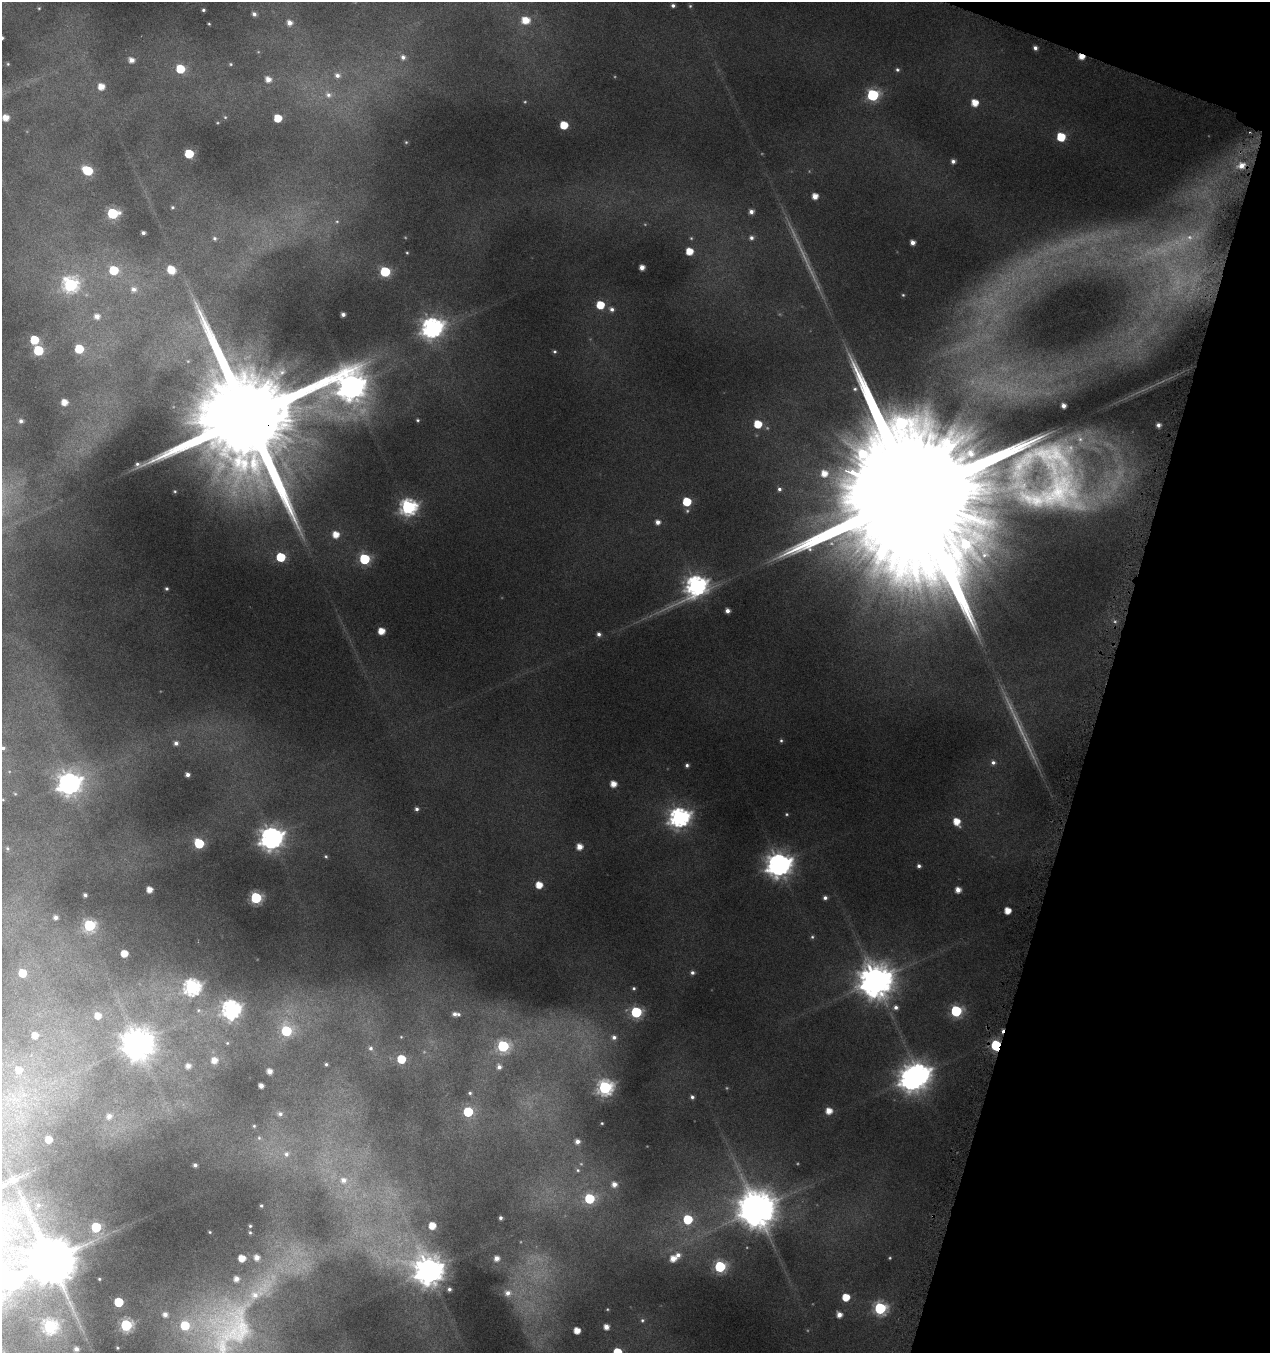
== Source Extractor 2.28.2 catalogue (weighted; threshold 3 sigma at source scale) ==
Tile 8 of 4 x 4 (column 4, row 2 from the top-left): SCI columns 4031-5298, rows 2725-4075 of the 5617 x 5427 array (HDU 1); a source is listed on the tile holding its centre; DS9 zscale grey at full resolution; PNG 1272 x 1355 px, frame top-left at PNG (2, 2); no overlay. Shown black and unused: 14% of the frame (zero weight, under 4 of 8 exposures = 2% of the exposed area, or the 3 px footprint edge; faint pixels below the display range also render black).
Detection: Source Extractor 2.28.2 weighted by HDU 2 'WHT'; one run over the whole footprint, this tile lists its part. Background 0.0868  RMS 0.0096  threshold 0.0393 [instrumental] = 3 sigma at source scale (4.09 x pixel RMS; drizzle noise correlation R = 1.36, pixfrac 0.8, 0.0396/0.0396 arcsec/px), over >= 5 px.
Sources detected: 219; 15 too faint to see at this stretch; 1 inside a brighter object's white glare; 1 cosmic-ray / hot-pixel residue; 1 long thin detection or spike segment (spike, bleed or trail) — not listed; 2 inside a brighter listed object's ellipse — not listed separately; the other 199 listed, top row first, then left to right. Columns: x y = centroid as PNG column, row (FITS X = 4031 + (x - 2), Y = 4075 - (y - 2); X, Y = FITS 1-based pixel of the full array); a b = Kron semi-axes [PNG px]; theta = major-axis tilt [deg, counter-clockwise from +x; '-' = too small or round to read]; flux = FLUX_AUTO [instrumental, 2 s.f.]
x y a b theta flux
673 5 4 4 - 2.4
39 8 4 4 - 0.87
203 10 4 4 - 1.6
254 14 6 5 - 3.1
525 20 9 7 -1 16
289 23 6 6 - 5.7
209 24 4 3 - 0.84
1035 48 4 4 - 2.9
1081 56 5 4 - 10
403 57 7 7 - 4.1
131 60 5 5 - 5.5
8 64 4 4 - 0.96
231 64 5 4 - 0.99
180 69 6 6 - 30
897 70 5 5 - 1.6
337 75 7 6 - 3.8
268 79 6 5 - 6.5
101 87 6 6 - 10
328 95 8 7 - 4.1
873 95 6 6 - 96
975 103 6 6 - 13
6 118 5 5 - 9.7
278 118 5 5 - 20
564 125 6 5 - 19
1061 137 6 6 - 30
406 142 4 4 - 0.87
189 154 6 5 - 36
953 161 5 5 - 3.2
1242 165 7 6 - 6.5
87 171 7 5 -29 39
815 196 5 5 - 8.2
172 207 5 4 - 1.1
751 212 5 5 - 4
113 213 6 6 - 81
337 221 5 3 - 0.96
143 233 4 3 - 2.3
214 238 5 5 - 1.9
751 238 6 6 - 2.9
912 242 5 4 - 4.7
689 251 5 5 - 14
407 253 4 4 - 0.9
803 255 46 6 -65 18
642 267 5 4 - 6.2
114 270 6 6 - 32
171 270 7 5 -53 18
385 272 6 6 - 62
70 285 8 7 - 180
134 289 8 7 - 4.9
903 295 4 4 - 0.92
600 305 6 6 - 23
612 309 7 6 - 3.2
343 314 4 4 - 2.9
97 316 7 6 - 6.1
432 327 9 8 - 470
34 340 6 6 - 31
79 349 6 6 - 37
38 350 6 6 - 59
555 351 5 4 - 1.4
282 372 11 8 38 5.3
351 387 13 12 - 1100
855 389 6 5 - 1.8
64 402 5 5 - 9.3
1063 406 4 4 - 4
247 417 37 24 -28 30000
418 420 5 4 - 1.3
21 421 5 5 - 2.9
758 424 5 5 - 21
1158 425 4 4 - 2.9
137 464 6 5 - 1.8
824 473 8 8 - 12
779 489 6 5 - 2.3
175 491 4 4 - 0.95
1054 493 116 60 -5 250
914 495 90 31 -22 110000
687 502 6 6 - 31
408 507 7 7 - 260
658 522 5 5 - 4.4
336 534 6 6 - 12
281 557 6 5 - 38
364 559 6 6 - 78
696 585 9 8 - 430
166 588 4 4 - 1.4
727 611 4 4 - 4.1
381 631 5 5 - 13
599 634 5 5 - 2.7
781 740 5 4 - 1.4
176 743 5 5 - 3.1
3 748 6 6 - 2.6
993 762 6 5 - 2.6
687 765 4 4 - 2.1
188 774 4 4 - 3.4
69 783 8 8 - 640
613 784 5 5 - 9
15 794 6 4 -2 0.95
3 800 5 3 - 0.87
417 809 5 4 - 2.2
679 817 8 7 - 420
956 822 7 6 - 13
271 838 8 8 - 700
199 843 7 6 - 43
579 847 5 5 - 8.7
7 848 6 4 -71 1.3
779 865 9 8 - 800
919 866 4 4 - 2.4
539 885 5 5 - 13
149 890 5 5 - 8.1
958 890 5 5 - 6.7
85 895 4 4 - 2.2
256 898 6 6 - 100
825 898 5 4 - 2.6
1007 911 5 5 - 11
56 917 4 4 - 3
89 925 6 6 - 110
812 937 5 5 - 1.4
124 953 5 5 - 13
22 973 6 6 - 20
692 973 6 5 - 2.4
875 981 10 10 - 2000
192 987 7 7 - 260
634 988 5 4 - 1.5
896 1007 6 6 - 3.1
231 1009 8 8 - 340
198 1010 8 7 - 4
956 1011 6 6 - 85
636 1012 6 6 - 83
456 1014 7 4 -6 3.6
98 1016 6 6 - 9.6
286 1031 6 6 - 60
35 1035 8 7 - 9.5
614 1037 6 6 - 3.7
138 1043 10 10 - 1500
227 1043 5 5 - 1.2
996 1045 6 5 - 70
503 1046 6 6 - 100
371 1048 6 6 - 2.2
401 1059 6 5 - 28
214 1060 7 7 - 8.5
326 1064 4 3 - 1.2
188 1066 6 6 - 5.2
499 1067 6 6 - 3.7
19 1070 12 11 - 13
269 1071 5 4 - 6
911 1079 9 8 - 630
261 1086 4 4 - 5
605 1087 7 7 - 190
470 1093 5 5 - 1.6
692 1097 4 4 - 2.1
16 1099 15 8 -11 11
829 1111 5 5 - 9.8
468 1112 6 6 - 49
280 1114 7 6 - 3
109 1116 7 7 - 5.2
602 1123 3 2 - 0.67
254 1126 5 5 - 1.1
259 1138 6 6 - 1.8
48 1139 6 6 - 10
577 1141 4 4 - 4
286 1154 8 8 - 4.2
195 1165 4 4 - 2.2
578 1170 5 4 - 1.2
343 1180 9 9 - 8.3
614 1184 5 5 - 5.1
589 1198 6 6 - 58
38 1205 8 8 - 4.7
261 1206 3 2 - 0.93
756 1209 12 11 - 2600
500 1218 3 3 - 1.9
688 1219 6 6 - 48
432 1225 5 5 - 12
250 1226 3 3 - 0.96
96 1227 6 6 - 58
210 1232 3 3 - 0.69
250 1232 4 4 - 1
257 1257 6 6 - 6.5
242 1258 5 5 - 12
497 1258 6 5 - 5.5
673 1258 6 6 - 9.6
50 1260 18 14 -36 4700
720 1266 6 6 - 98
429 1271 10 10 - 1300
236 1279 7 6 - 5.9
12 1280 19 15 -52 370
449 1289 3 3 - 1.7
259 1291 58 16 41 64
508 1293 9 8 - 6.9
846 1297 5 5 - 17
118 1302 6 5 - 36
880 1308 6 6 - 130
165 1314 5 5 - 4.2
839 1315 5 5 - 6.5
642 1320 5 5 - 1.4
126 1325 6 6 - 110
185 1325 7 7 - 32
50 1326 7 7 - 150
606 1327 5 4 - 6.3
237 1329 87 82 -20 220
577 1330 5 5 - 11
76 1349 4 4 - 2.9
617 1352 6 5 - 28
Overlapping masked pixels (flux is a lower limit): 3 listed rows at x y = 1081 56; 247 417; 996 1045
Isophote crosses this tile's border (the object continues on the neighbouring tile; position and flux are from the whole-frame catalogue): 4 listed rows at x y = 3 748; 12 1280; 237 1329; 617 1352